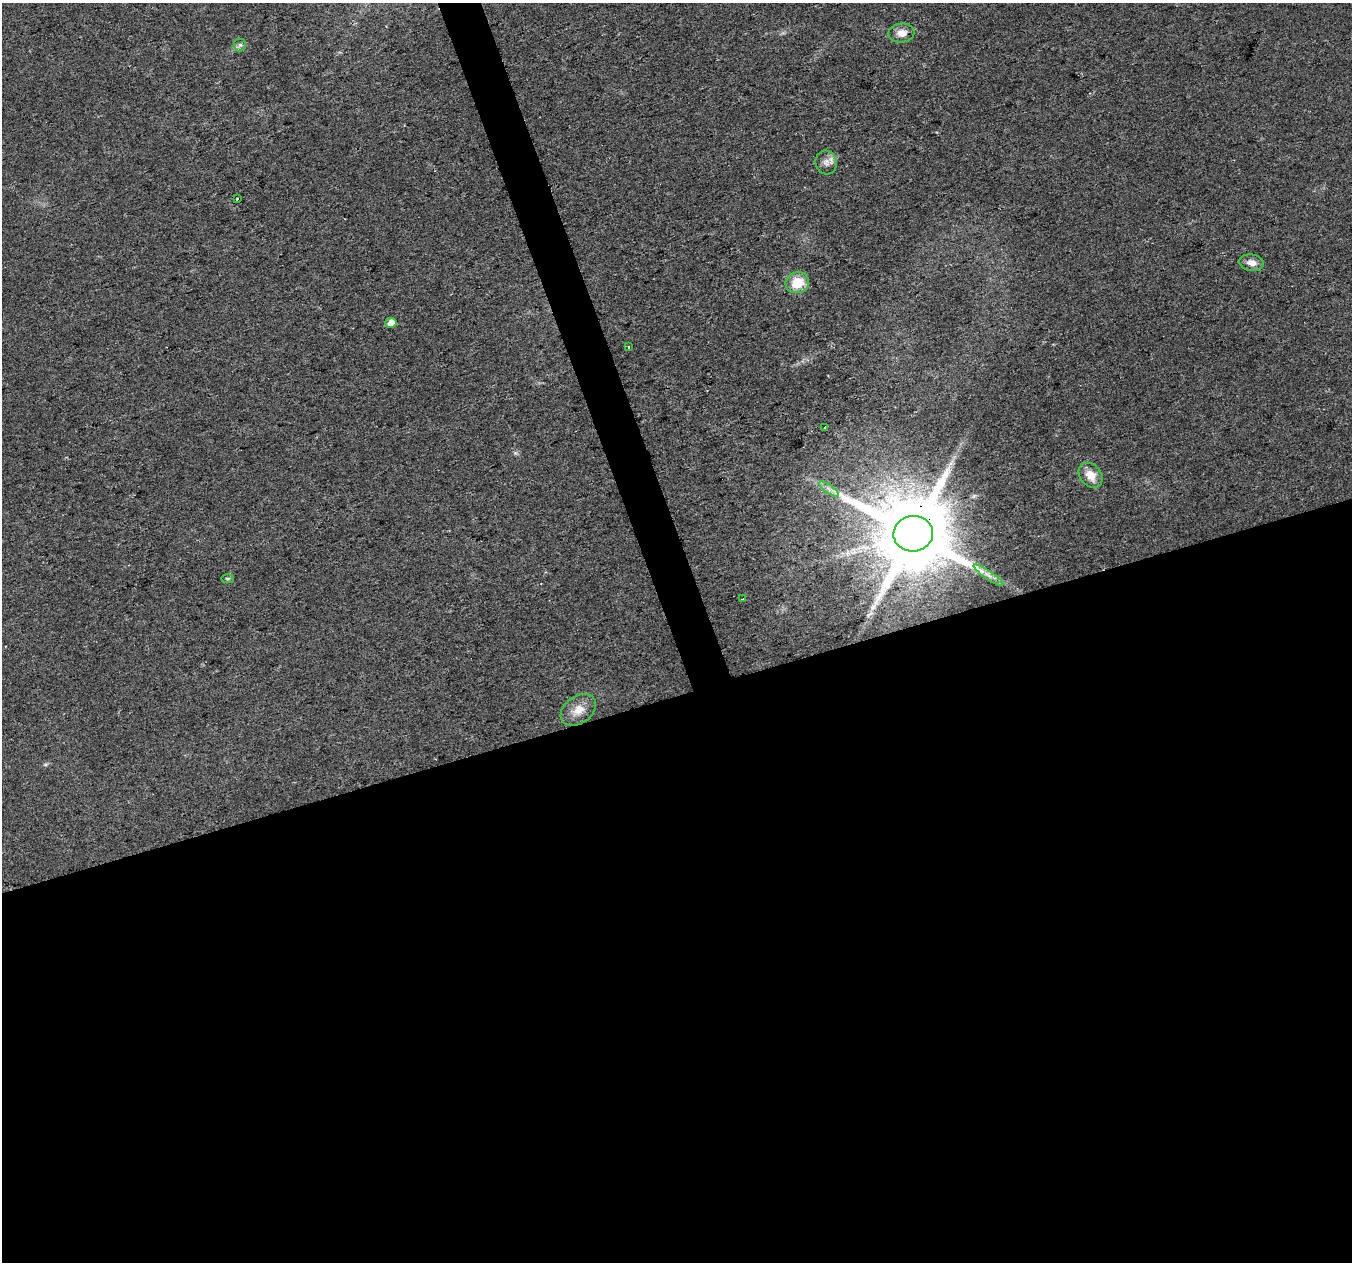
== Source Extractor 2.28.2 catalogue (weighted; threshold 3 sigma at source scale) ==
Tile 15 of 4 x 4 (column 3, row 4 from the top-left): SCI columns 2701-4050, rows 120-1379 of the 5401 x 5226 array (HDU 1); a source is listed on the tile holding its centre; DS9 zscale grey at full resolution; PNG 1354 x 1264 px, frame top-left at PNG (2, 3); each listed source drawn as its Kron ellipse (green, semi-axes under 4 px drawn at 4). Shown black and unused: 47% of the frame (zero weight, under 2 of 3 exposures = <1% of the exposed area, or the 3 px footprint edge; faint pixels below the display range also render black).
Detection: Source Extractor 2.28.2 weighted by HDU 2 'WHT'; one run over the whole footprint, this tile lists its part. Background 0.041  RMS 0.0055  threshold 0.0249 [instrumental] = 3 sigma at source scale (4.5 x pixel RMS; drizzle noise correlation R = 1.50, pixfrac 1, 0.0396/0.0396 arcsec/px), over >= 5 px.
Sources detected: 16; all 16 listed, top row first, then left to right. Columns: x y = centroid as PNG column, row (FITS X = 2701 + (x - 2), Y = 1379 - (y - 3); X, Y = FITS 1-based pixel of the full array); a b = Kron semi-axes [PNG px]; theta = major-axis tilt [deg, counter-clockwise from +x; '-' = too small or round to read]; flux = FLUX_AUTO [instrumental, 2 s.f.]
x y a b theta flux
901 33 13 9 6 5.1
240 45 6 6 - 1.4
826 162 12 10 -76 3.8
237 199 3 3 - 1.7
1252 263 12 8 -8 4
797 283 12 10 19 14
391 323 6 5 - 5.2
628 346 3 3 - 1.1
825 428 3 3 - 3.3
1091 475 14 10 -50 7.4
829 489 11 4 -35 2.4
913 534 20 18 4 8700
988 575 18 4 -34 3
227 579 6 4 -1 0.87
743 599 3 2 - 0.68
578 710 19 13 37 8.3
Overlapping masked pixels (flux is a lower limit): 1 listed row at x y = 913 534